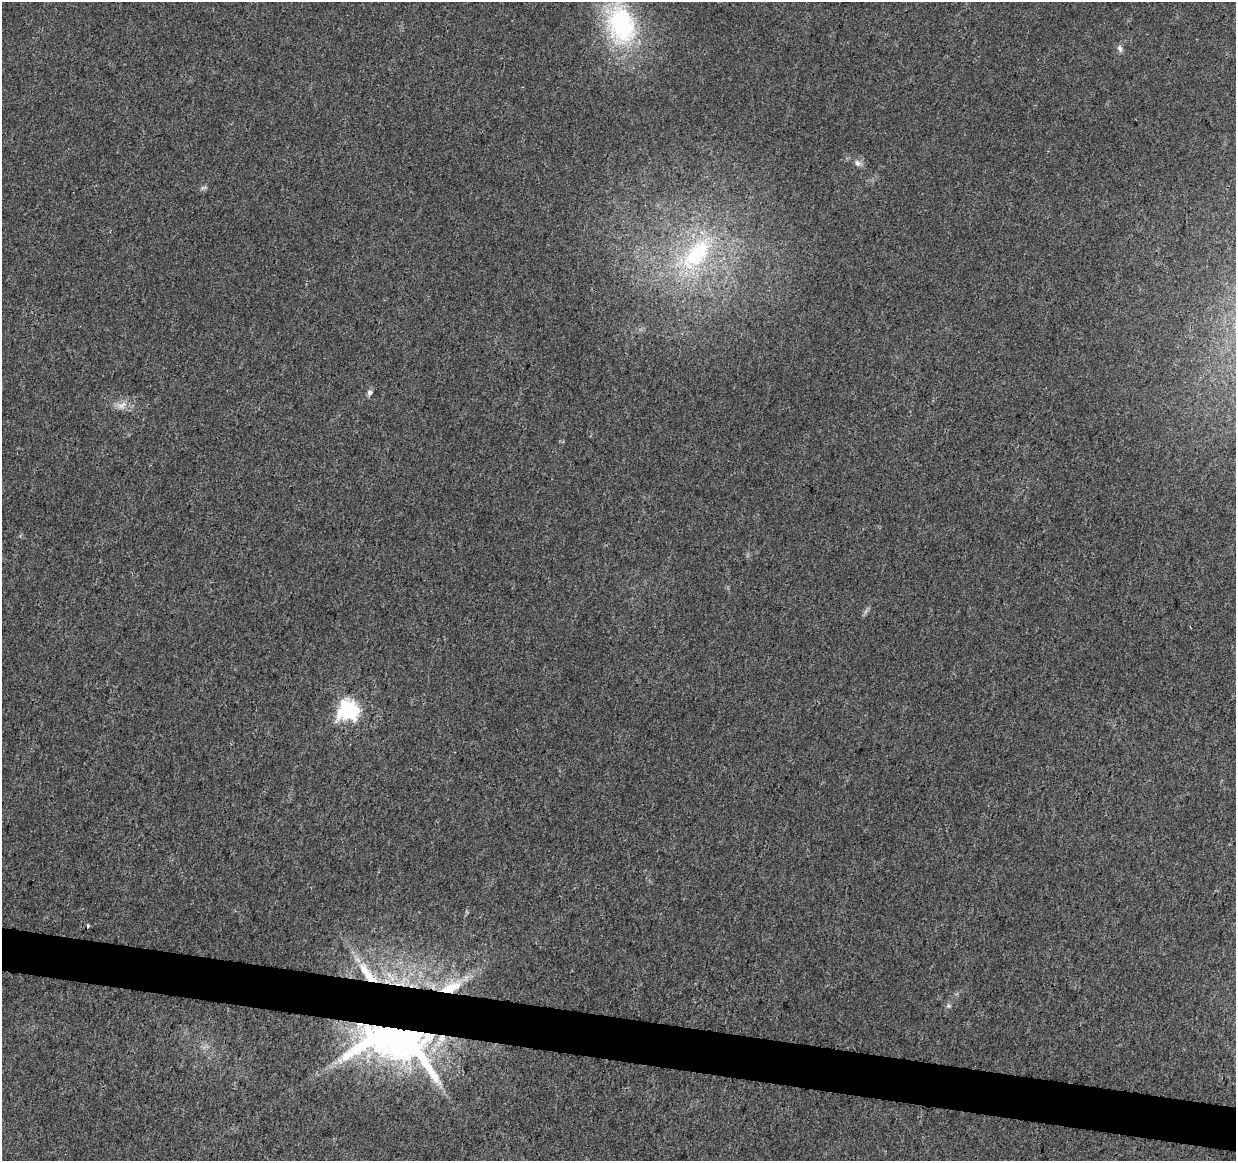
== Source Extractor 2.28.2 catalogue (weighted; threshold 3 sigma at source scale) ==
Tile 6 of 4 x 4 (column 2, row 2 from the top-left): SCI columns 1235-2468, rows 2543-3701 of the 4945 x 5146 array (HDU 1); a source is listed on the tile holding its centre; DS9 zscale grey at full resolution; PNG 1238 x 1163 px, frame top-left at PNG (2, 2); no overlay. Shown black and unused: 4% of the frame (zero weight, under 3 of 4 exposures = <1% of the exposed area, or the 3 px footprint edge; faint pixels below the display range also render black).
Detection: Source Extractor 2.28.2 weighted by HDU 2 'WHT'; one run over the whole footprint, this tile lists its part. Background 0.0107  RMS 0.0025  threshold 0.0112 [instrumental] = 3 sigma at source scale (4.5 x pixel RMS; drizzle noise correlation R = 1.50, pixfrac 1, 0.0396/0.0396 arcsec/px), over >= 5 px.
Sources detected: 15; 1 inside a brighter object's white glare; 1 cosmic-ray / hot-pixel residue — not listed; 2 inside a brighter listed object's ellipse — not listed separately; the other 11 listed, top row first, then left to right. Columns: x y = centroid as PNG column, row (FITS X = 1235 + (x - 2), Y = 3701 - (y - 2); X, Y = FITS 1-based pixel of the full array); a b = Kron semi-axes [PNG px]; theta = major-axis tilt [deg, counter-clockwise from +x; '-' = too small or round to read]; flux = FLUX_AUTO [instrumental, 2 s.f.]
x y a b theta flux
621 25 54 37 -75 33
1120 49 11 6 -69 0.85
857 163 10 8 -42 1.1
204 188 10 3 15 0.45
696 254 57 29 50 28
369 392 7 6 - 0.74
122 406 13 10 15 2
348 710 8 8 - 93
451 987 33 13 23 8.2
948 1006 7 6 - 0.54
394 1031 84 61 -22 210
Overlapping masked pixels (flux is a lower limit): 2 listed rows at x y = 451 987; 394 1031
Isophote crosses this tile's border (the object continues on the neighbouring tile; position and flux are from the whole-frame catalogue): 2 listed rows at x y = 621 25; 394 1031